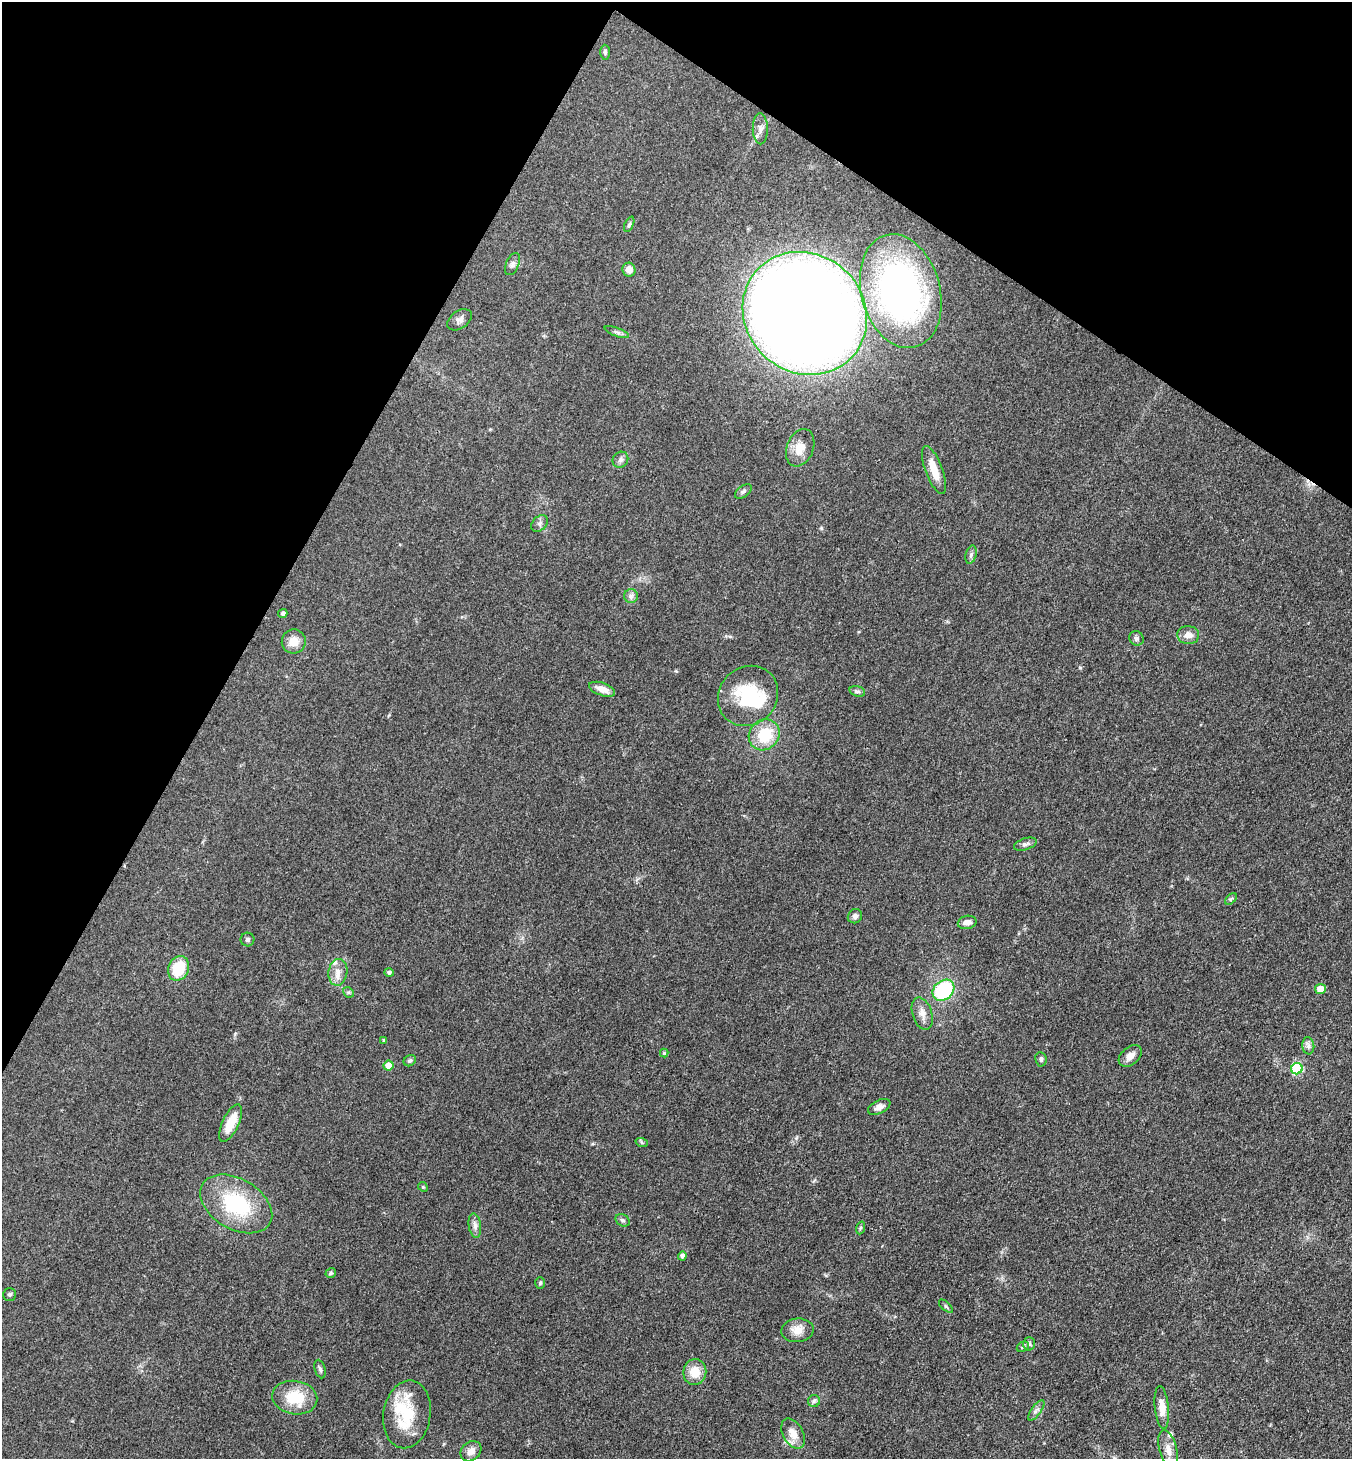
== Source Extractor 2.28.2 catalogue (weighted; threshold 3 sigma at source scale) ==
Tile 2 of 4 x 4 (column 2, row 1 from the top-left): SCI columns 1639-2988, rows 4374-5830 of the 5839 x 5832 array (HDU 1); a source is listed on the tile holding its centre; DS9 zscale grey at full resolution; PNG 1354 x 1461 px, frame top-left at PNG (2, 2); each listed source drawn as its Kron ellipse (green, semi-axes under 4 px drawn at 4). Shown black and unused: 26% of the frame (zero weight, under 3 of 4 exposures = <1% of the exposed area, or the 3 px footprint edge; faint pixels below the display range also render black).
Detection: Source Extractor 2.28.2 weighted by HDU 2 'WHT'; one run over the whole footprint, this tile lists its part. Background 0.0829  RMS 0.0057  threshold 0.0257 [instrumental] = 3 sigma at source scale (4.5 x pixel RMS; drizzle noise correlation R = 1.50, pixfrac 1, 0.05/0.05 arcsec/px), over >= 5 px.
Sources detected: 74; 2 inside a brighter object's white glare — neither listed nor drawn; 2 inside a brighter listed object's ellipse — not listed separately; the other 70 listed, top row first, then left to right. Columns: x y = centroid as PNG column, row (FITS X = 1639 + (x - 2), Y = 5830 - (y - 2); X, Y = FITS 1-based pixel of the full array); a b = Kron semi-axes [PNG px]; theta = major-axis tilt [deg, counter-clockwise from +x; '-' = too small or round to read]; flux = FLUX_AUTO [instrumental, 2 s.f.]
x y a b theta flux
605 52 7 5 90 1.1
760 129 15 7 -89 3.3
629 224 8 4 65 1
512 264 12 6 67 1.9
629 270 7 6 - 4.6
901 291 58 39 -75 210
805 313 64 59 -41 1400
459 320 13 8 35 2.8
617 332 13 3 -20 1.4
800 448 19 13 70 8.3
620 460 8 7 - 1.8
934 470 25 8 -70 9.2
743 491 9 5 37 1.4
540 523 9 7 46 1.9
971 555 9 5 74 1.4
631 596 7 7 - 1.8
283 614 5 4 - 1.4
1188 635 11 9 -7 4.1
1136 638 7 6 - 1.3
294 641 12 12 - 6.2
602 689 13 6 -20 4.6
857 691 8 5 -17 1.2
748 696 32 28 45 31
764 735 16 14 46 19
1025 844 12 5 18 1.7
1231 899 7 4 45 0.88
855 916 7 7 - 2
967 922 9 6 12 3.1
247 939 7 7 - 1.3
179 968 13 10 67 18
338 972 13 9 81 4.6
389 972 4 4 - 1.2
1320 989 5 5 - 7.6
943 990 12 9 40 46
348 992 6 4 -42 0.87
922 1014 17 9 -72 4.6
384 1041 4 3 - 0.95
1308 1046 8 6 -84 1.8
664 1053 4 4 - 0.76
1130 1056 13 8 41 4.1
1041 1059 7 5 -82 1.4
410 1061 6 5 - 1.1
388 1065 5 5 - 7.6
1297 1069 6 5 - 40
879 1107 12 6 26 3
231 1123 20 8 65 12
642 1143 6 4 -19 0.81
423 1187 5 4 - 0.66
236 1204 39 25 -30 44
622 1220 7 5 -31 1.2
475 1225 12 6 -81 2.5
860 1228 6 4 71 0.8
682 1256 4 4 - 1.8
331 1273 5 4 - 0.92
540 1283 6 5 - 0.8
10 1295 6 6 - 1
946 1306 8 3 -45 0.96
797 1330 16 12 5 6.1
1029 1344 7 5 -88 1.3
1023 1347 6 4 27 0.95
320 1369 9 5 -74 1.4
695 1372 13 11 84 9.3
295 1398 23 16 -10 19
814 1401 6 6 - 1.2
1162 1408 21 7 -84 5.9
1036 1410 12 5 53 2
407 1414 34 23 81 24
793 1434 16 10 -61 6.9
1168 1450 20 8 -75 6.1
471 1451 11 9 41 3.9
Unlisted compact peaks at least as high as the median listed source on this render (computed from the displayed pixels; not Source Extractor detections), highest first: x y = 1080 668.